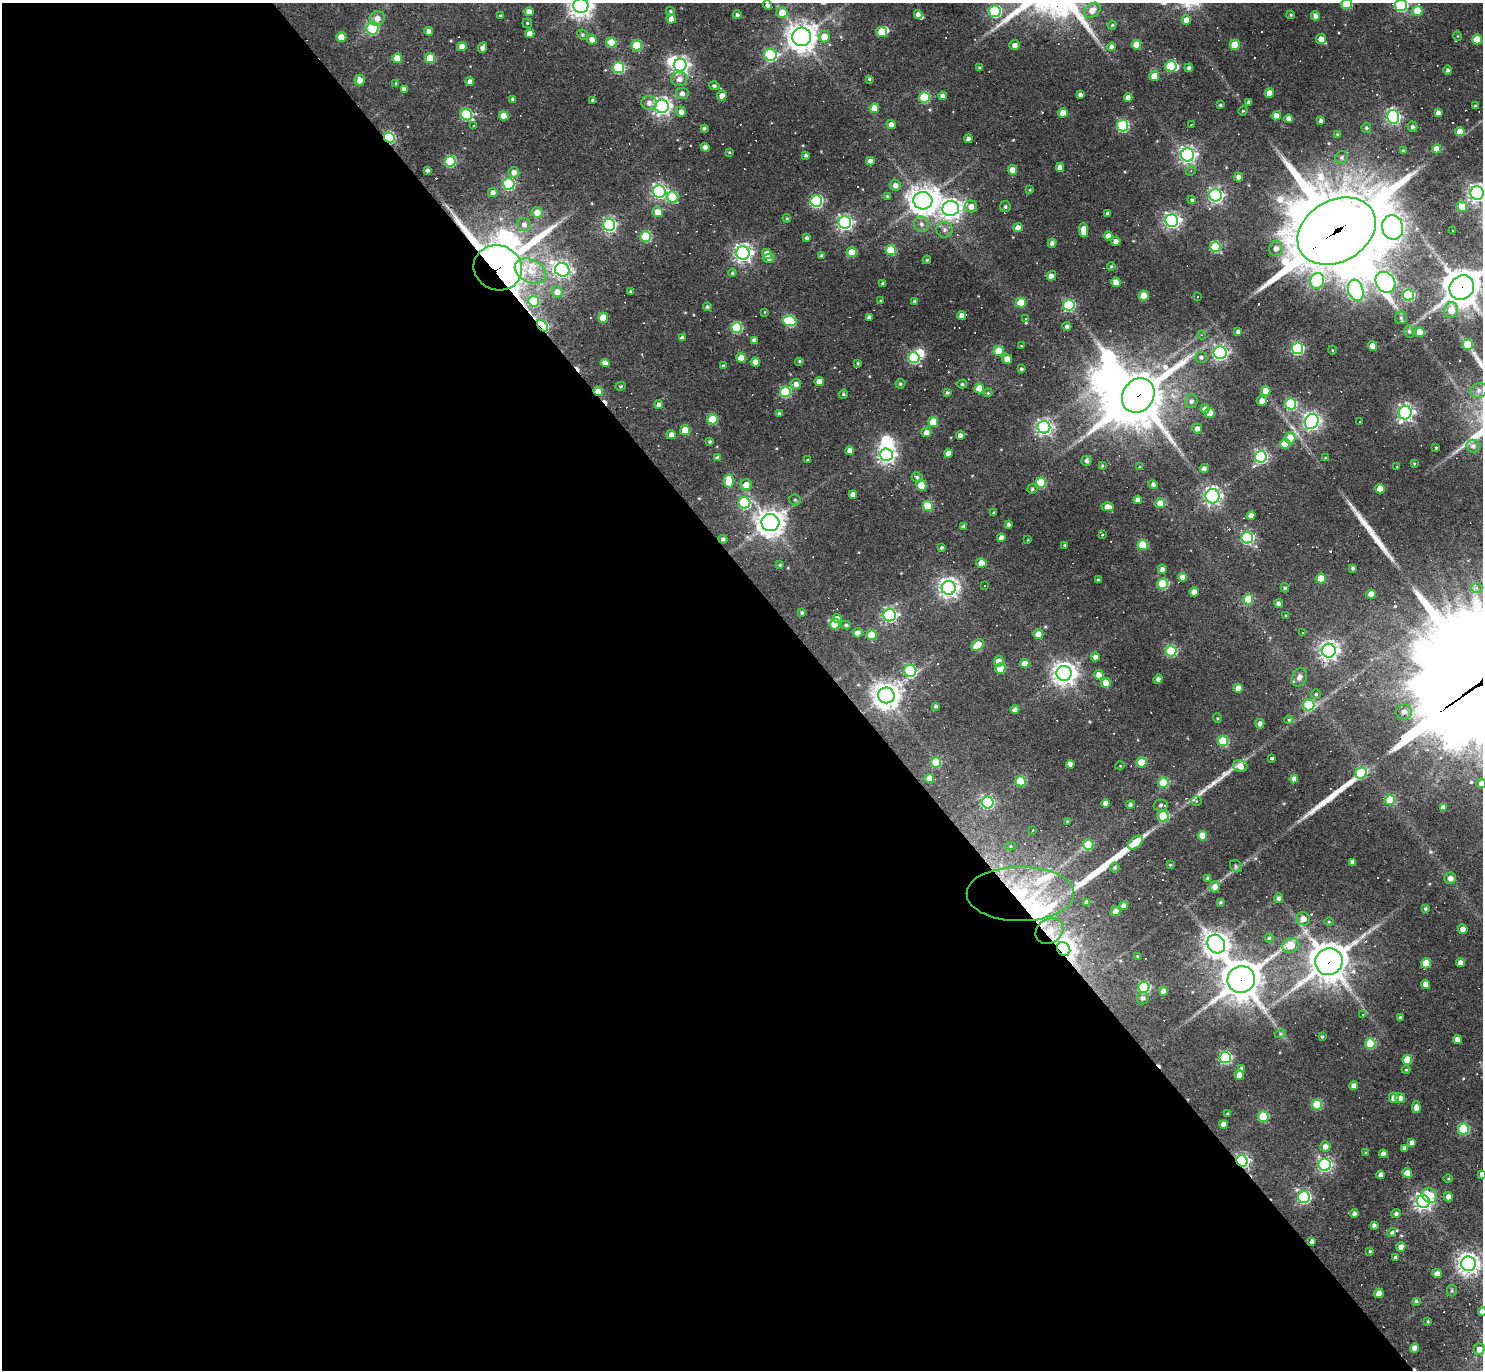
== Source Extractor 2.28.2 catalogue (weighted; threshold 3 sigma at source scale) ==
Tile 9 of 4 x 4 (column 1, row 3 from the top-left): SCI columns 1-1481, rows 1662-3029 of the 5924 x 5919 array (HDU 1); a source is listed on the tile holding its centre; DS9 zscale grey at full resolution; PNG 1485 x 1372 px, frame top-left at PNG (2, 3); each listed source drawn as its Kron ellipse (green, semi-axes under 4 px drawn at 4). Shown black and unused: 57% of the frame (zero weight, under 3 of 4 exposures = <1% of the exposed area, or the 3 px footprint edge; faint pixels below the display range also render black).
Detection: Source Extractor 2.28.2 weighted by HDU 2 'WHT'; one run over the whole footprint, this tile lists its part. Background 0.0685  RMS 0.0061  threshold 0.0275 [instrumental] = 3 sigma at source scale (4.5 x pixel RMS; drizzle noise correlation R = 1.50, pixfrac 1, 0.05/0.05 arcsec/px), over >= 5 px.
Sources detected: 514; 11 inside a brighter object's white glare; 45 cosmic-ray / hot-pixel residue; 4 long thin detections or spike segments (spike, bleed or trail) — neither listed nor drawn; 6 inside a brighter listed object's ellipse — not listed separately; the other 448 listed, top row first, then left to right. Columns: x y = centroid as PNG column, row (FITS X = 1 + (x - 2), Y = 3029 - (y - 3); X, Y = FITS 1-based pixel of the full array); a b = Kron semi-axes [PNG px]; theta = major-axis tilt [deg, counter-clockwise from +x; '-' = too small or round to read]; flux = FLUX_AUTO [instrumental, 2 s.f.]
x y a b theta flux
1347 4 5 5 - 30
767 5 5 4 - 1.8
1401 5 6 6 - 88
581 6 7 7 - 530
1092 10 9 6 38 5.6
670 11 4 4 - 0.81
995 11 6 6 - 65
1417 11 5 5 - 17
529 12 4 4 - 5
782 13 6 5 - 10
918 14 4 4 - 3.3
737 15 4 4 - 1.5
1291 15 4 3 - 0.78
500 16 4 3 - 0.64
1315 16 5 4 - 3
377 18 8 7 - 4
671 19 4 4 - 4.3
1186 20 5 4 - 5
527 23 4 4 - 0.79
1112 25 4 4 - 0.84
373 28 6 6 - 59
429 31 4 4 - 2.6
882 32 5 5 - 17
530 34 4 4 - 6.3
582 35 5 4 - 1.1
824 36 6 5 - 9.7
1458 36 5 3 - 0.49
341 37 5 4 - 11
802 37 9 9 - 700
592 39 5 5 - 3.4
1321 39 5 5 - 4.4
1477 39 5 5 - 15
611 43 5 5 - 19
637 45 5 5 - 30
1015 45 5 5 - 3
1136 45 5 4 - 12
1235 45 5 5 - 16
462 47 4 4 - 7
483 47 6 4 67 2.9
1112 47 4 4 - 2.8
770 55 6 6 - 63
397 58 5 5 - 12
430 58 5 5 - 20
680 65 6 6 - 240
1171 66 5 5 - 38
979 67 3 3 - 0.57
619 68 5 5 - 57
1189 68 4 4 - 1.4
1448 70 4 4 - 1.5
1154 76 5 5 - 7.8
679 79 8 7 - 3.6
869 79 3 3 - 0.85
360 80 5 5 - 5.2
470 82 4 4 - 3.2
396 83 3 3 - 0.64
714 86 5 4 - 1.3
404 89 4 4 - 2.2
682 93 6 5 - 2.8
1269 93 4 4 - 6.9
1080 95 4 4 - 2.2
722 96 5 5 - 4
943 96 4 4 - 2.8
924 97 5 5 - 40
1128 98 4 4 - 3.8
513 99 4 3 - 1.8
593 100 4 3 - 1.2
1249 102 4 4 - 1.7
649 103 8 7 - 3.1
1220 105 3 3 - 0.96
662 106 7 6 - 260
1475 106 3 3 - 1.1
874 108 5 4 - 9.6
1243 111 5 4 - 0.66
681 112 5 5 - 3
1063 113 5 4 - 8.9
1438 113 4 4 - 3
466 115 6 5 - 53
504 116 5 4 - 8.7
1276 116 4 4 - 5.5
1393 117 7 6 - 130
1289 119 4 4 - 3.3
1321 121 4 3 - 1.7
474 125 3 3 - 0.5
891 125 4 4 - 3.6
1191 125 3 2 - 0.42
1123 126 6 5 - 66
1412 127 5 4 - 1.8
704 128 4 3 - 1.3
1366 128 5 4 - 1.1
1460 132 5 4 - 6.8
1338 135 4 4 - 1.1
389 138 5 5 - 57
968 139 4 3 - 2.2
705 147 4 4 - 4.4
1437 149 4 4 - 6.2
1403 151 4 3 - 1.1
729 152 3 3 - 0.52
806 155 3 3 - 1.3
1188 155 6 6 - 210
1342 157 7 6 - 1.5
450 161 5 5 - 48
870 161 4 4 - 3.4
1060 167 4 4 - 3.7
427 170 4 3 - 1.5
1012 170 5 4 - 5.1
1191 171 5 4 - 0.86
514 172 5 5 - 3.6
1238 177 4 4 - 2.4
509 184 6 6 - 72
895 185 5 5 - 3.2
1030 190 4 4 - 0.57
659 191 6 6 - 150
493 193 4 4 - 2.6
1477 193 7 6 - 260
1216 195 6 6 - 140
887 196 4 4 - 0.69
673 197 6 5 - 33
1192 200 4 4 - 1.2
816 201 6 6 - 90
923 201 9 9 - 770
971 206 6 6 - 4.3
1005 207 5 5 - 1.3
1462 207 5 5 - 14
951 209 8 7 - 360
537 212 5 5 - 6.3
658 212 5 5 - 7.1
1108 213 4 3 - 1.3
787 218 4 4 - 0.67
1172 221 6 6 - 190
845 222 6 6 - 180
524 224 7 6 - 2.9
921 224 8 7 - 2.8
609 225 6 6 - 120
1392 227 12 10 -76 290
1018 228 4 4 - 4.7
945 230 8 8 - 2.6
1084 230 7 4 -86 9.6
1452 230 3 3 - 1.1
1336 231 41 30 29 7100
646 236 5 5 - 44
1108 236 4 4 - 3.8
806 238 4 3 - 1.3
1116 241 4 4 - 3.1
1052 243 4 4 - 1.9
1215 247 5 5 - 39
1276 248 7 7 - 3.4
891 250 5 5 - 26
852 252 5 5 - 10
743 253 7 6 - 260
767 254 5 5 - 7.9
822 256 4 3 - 1.4
769 258 5 4 - 1.8
927 260 4 3 - 0.66
1111 266 4 3 - 0.88
498 268 24 22 -19 2000
562 270 7 6 - 190
531 271 17 11 -27 11
732 273 4 4 - 0.75
1051 276 5 4 - 5
1317 281 8 7 - 57
1116 282 5 4 - 8.4
1385 282 11 9 -52 190
883 284 4 3 - 1.5
1462 288 13 11 46 1300
1356 290 11 7 -73 160
630 291 3 3 - 0.81
557 292 6 5 - 5.4
1408 295 5 5 - 62
1144 296 5 5 - 14
1197 297 2 2 - 0.48
534 301 5 5 - 32
881 301 4 3 - 0.58
915 302 4 4 - 1.4
1021 303 5 5 - 17
1069 305 5 5 - 77
707 307 4 4 - 1.3
1451 310 8 7 - 7.4
765 312 4 2 - 0.4
961 316 4 4 - 3.5
869 317 4 4 - 1.9
603 318 5 5 - 14
1401 318 6 6 - 1.4
1026 319 4 3 - 2.4
789 321 7 5 -8 49
543 326 7 4 -52 60
1067 326 4 4 - 1.6
737 327 5 5 - 44
1409 331 6 5 - 1.2
1238 332 4 4 - 2.1
1420 332 5 4 - 12
1202 335 4 3 - 0.56
682 338 4 4 - 2.4
754 340 4 4 - 2.5
1468 344 5 5 - 22
1021 346 3 2 - 0.52
1372 346 4 4 - 7.9
1297 348 6 5 - 88
1332 350 4 3 - 0.49
999 351 5 5 - 22
1220 353 6 6 - 160
1201 357 6 5 - 1.7
741 358 5 4 - 9.1
914 358 5 5 - 72
1007 359 5 5 - 4.9
799 361 5 4 - 0.91
755 362 4 4 - 6
605 363 4 4 - 5
858 363 3 3 - 0.71
723 366 3 3 - 0.77
1021 369 4 3 - 1.1
819 381 4 4 - 5.8
796 384 5 5 - 3.1
900 384 5 4 - 1
962 384 5 4 - 0.97
620 386 5 4 - 0.82
979 388 5 5 - 12
1479 390 8 7 - 3.1
598 391 5 4 - 7.4
1266 391 5 5 - 6.6
785 392 5 5 - 44
947 392 4 4 - 1
988 393 4 4 - 0.64
843 394 5 4 - 0.92
1138 395 18 15 56 2400
1191 401 7 6 - 2.2
1262 401 5 5 - 4.2
1291 404 5 5 - 57
659 405 4 4 - 2.5
1205 409 5 4 - 3.5
779 413 4 3 - 0.95
1210 413 5 5 - 11
1405 413 7 6 - 200
713 419 5 5 - 27
1312 421 8 6 60 230
1360 421 2 2 - 0.5
933 422 5 5 - 19
1044 427 6 6 - 190
1197 429 5 5 - 3
685 430 5 5 - 16
926 432 5 5 - 3.6
671 435 4 4 - 3.7
960 436 4 4 - 3.1
1290 438 5 5 - 12
710 442 3 3 - 0.94
1285 444 5 5 - 19
1473 446 6 6 - 2.1
1436 448 3 3 - 0.68
850 451 4 4 - 4.3
949 453 4 4 - 4.3
887 455 6 6 - 240
1261 457 6 6 - 110
718 458 4 4 - 1.9
1325 458 4 3 - 0.58
808 460 3 2 - 0.62
1087 461 5 5 - 1.5
1414 464 4 3 - 0.67
1102 466 4 3 - 0.6
1139 466 3 3 - 1.2
1397 467 3 2 - 0.43
1204 468 4 4 - 2.2
917 477 6 5 - 1.5
729 481 7 5 -86 15
1041 483 5 5 - 34
746 485 5 5 - 6.4
921 485 6 5 - 15
1153 485 5 4 - 1.7
1032 489 5 4 - 1.2
1380 489 5 4 - 8.6
853 494 4 4 - 3.8
1212 496 7 7 - 190
795 500 5 5 - 1
1138 500 4 4 - 3.6
744 503 6 6 - 67
1160 503 5 5 - 8.7
928 506 5 5 - 24
1108 507 6 4 1 5.3
994 513 3 3 - 1.1
1251 516 4 4 - 3.7
770 523 9 8 - 670
1008 525 3 3 - 1.4
963 527 4 4 - 1.5
1102 535 3 2 - 0.41
1001 538 4 4 - 3
1247 538 6 6 - 84
723 539 4 4 - 1.5
1028 540 3 2 - 0.39
1065 545 3 2 - 0.57
1143 545 5 5 - 19
941 548 3 3 - 1
981 563 5 4 - 6.9
780 565 4 3 - 0.78
1353 568 3 3 - 1.2
1162 569 4 4 - 2
1183 577 4 4 - 4.6
1321 578 5 5 - 15
1098 580 3 3 - 0.89
1163 584 5 5 - 38
984 586 3 2 - 0.73
949 588 7 7 - 330
1285 588 4 4 - 1
1477 588 5 4 - 1.7
1194 592 4 4 - 5.7
1371 594 4 4 - 7.8
1248 599 5 5 - 23
1279 604 4 4 - 2.6
802 613 4 3 - 1.2
890 615 6 6 - 140
1286 616 4 3 - 0.78
837 618 4 4 - 3.2
835 624 5 5 - 16
846 625 5 4 - 1.3
858 633 5 4 - 3.6
1303 633 3 2 - 0.34
1038 634 5 5 - 5.8
872 635 5 5 - 24
978 645 7 5 40 15
1171 651 5 5 - 55
1329 651 7 7 - 300
1095 657 4 4 - 2.5
999 661 5 5 - 5.2
1025 664 4 4 - 7.4
1000 669 5 5 - 19
910 671 6 6 - 81
1064 673 7 7 - 510
1099 675 5 4 - 5.2
1299 677 10 7 65 4.1
1158 679 5 4 - 2.2
1106 683 5 5 - 12
1238 688 4 4 - 6.8
1316 694 5 5 - 0.86
886 695 8 8 - 710
1309 705 6 5 - 37
936 706 4 3 - 1.2
1015 709 4 4 - 3.1
1404 712 8 7 - 2.9
1217 718 5 3 - 0.54
1289 720 4 4 - 1
1260 724 4 4 - 2.8
1223 741 5 5 - 33
1272 758 3 3 - 1.6
936 762 5 5 - 26
1142 762 5 5 - 23
1070 764 4 4 - 4.2
1120 766 5 3 - 0.47
1240 766 7 6 - 5.4
1361 773 6 5 - 35
929 778 5 4 - 6.8
1294 779 4 4 - 3.2
1020 781 5 5 - 29
1163 782 5 5 - 33
1481 783 5 4 - 2.4
1390 800 5 5 - 23
1196 801 5 5 - 0.86
988 802 6 6 - 88
1106 803 4 4 - 3
1130 805 4 4 - 1.7
1161 805 7 5 -2 1.8
1443 807 4 4 - 2.8
1163 816 5 5 - 36
1067 821 4 3 - 0.57
1033 830 3 2 - 0.63
1202 836 5 4 - 9.1
1135 842 9 5 40 9.4
1088 845 5 5 - 21
1011 846 5 4 - 0.7
1353 862 4 4 - 2
1170 865 4 3 - 0.67
1236 866 6 5 - 1.1
1115 868 5 4 - 1.2
1208 878 4 3 - 1.5
1450 878 6 5 - 3.8
1215 887 5 5 - 3.4
1020 894 54 27 0 66
1279 898 5 4 - 1.7
1220 902 3 3 - 0.99
1087 903 4 4 - 2
1124 906 4 4 - 3.2
1426 909 4 4 - 1.1
1116 911 5 4 - 4.1
1303 919 7 6 - 5.3
1329 922 4 4 - 0.72
1463 929 5 4 - 3.8
1049 931 15 12 35 7.9
1269 938 4 4 - 0.81
1216 944 10 8 -55 490
1290 945 9 7 15 12
1064 949 7 6 - 370
1137 956 3 3 - 0.52
1329 962 14 13 - 1200
1426 963 5 5 - 15
1460 963 4 4 - 3.3
1241 979 14 13 - 1500
1426 984 4 4 - 4.8
1144 987 5 5 - 64
1164 991 4 4 - 6.7
1143 998 6 6 - 2
1363 1014 3 2 - 0.41
1400 1018 3 3 - 1.1
1280 1034 5 3 - 0.7
1322 1037 3 3 - 0.78
1457 1040 4 4 - 3.9
1370 1043 5 5 - 34
1225 1057 6 6 - 83
1407 1060 5 5 - 16
1241 1069 4 4 - 2.2
1406 1070 4 4 - 0.61
1239 1075 5 4 - 6.8
1354 1086 4 4 - 3.9
1394 1098 5 5 - 4
1400 1098 5 5 - 3.2
1317 1105 5 5 - 29
1416 1107 6 4 -89 3.9
1227 1114 3 3 - 0.69
1263 1117 5 5 - 34
1223 1124 4 4 - 3.7
1463 1129 6 5 - 33
1412 1143 4 4 - 2.9
1325 1146 5 5 - 4.2
1405 1149 4 4 - 2.3
1366 1153 4 3 - 1.1
1383 1154 4 4 - 2.8
1242 1161 6 5 - 130
1325 1165 6 6 - 130
1407 1173 4 4 - 8
1482 1174 4 4 - 2.4
1381 1175 4 4 - 2.9
1448 1179 5 3 - 0.6
1430 1195 8 6 -52 10
1304 1197 6 6 - 110
1448 1197 4 4 - 3.3
1423 1201 6 6 - 250
1354 1213 4 4 - 2
1396 1214 5 4 - 1.6
1374 1225 4 4 - 1.7
1392 1233 4 4 - 1.2
1312 1241 4 4 - 2.5
1401 1247 4 4 - 4
1370 1251 3 3 - 0.72
1396 1258 3 3 - 1.3
1468 1264 7 7 - 400
1437 1274 5 4 - 4.2
1452 1291 6 5 - 0.96
1379 1293 4 4 - 8.5
1416 1301 3 3 - 0.96
1482 1311 4 4 - 3
1428 1321 3 2 - 0.68
1415 1348 4 4 - 4.9
1479 1349 6 5 - 3.4
Overlapping masked pixels (flux is a lower limit): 14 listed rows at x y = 389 138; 1336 231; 498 268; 1462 288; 543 326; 598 391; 1138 395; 886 695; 1020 894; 1049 931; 1064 949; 1329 962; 1241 979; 1242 1161
Isophote crosses this tile's border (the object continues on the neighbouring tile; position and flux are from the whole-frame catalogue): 9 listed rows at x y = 1347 4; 1401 5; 581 6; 1477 193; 1462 288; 1479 390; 1481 783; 1482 1174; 1482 1311